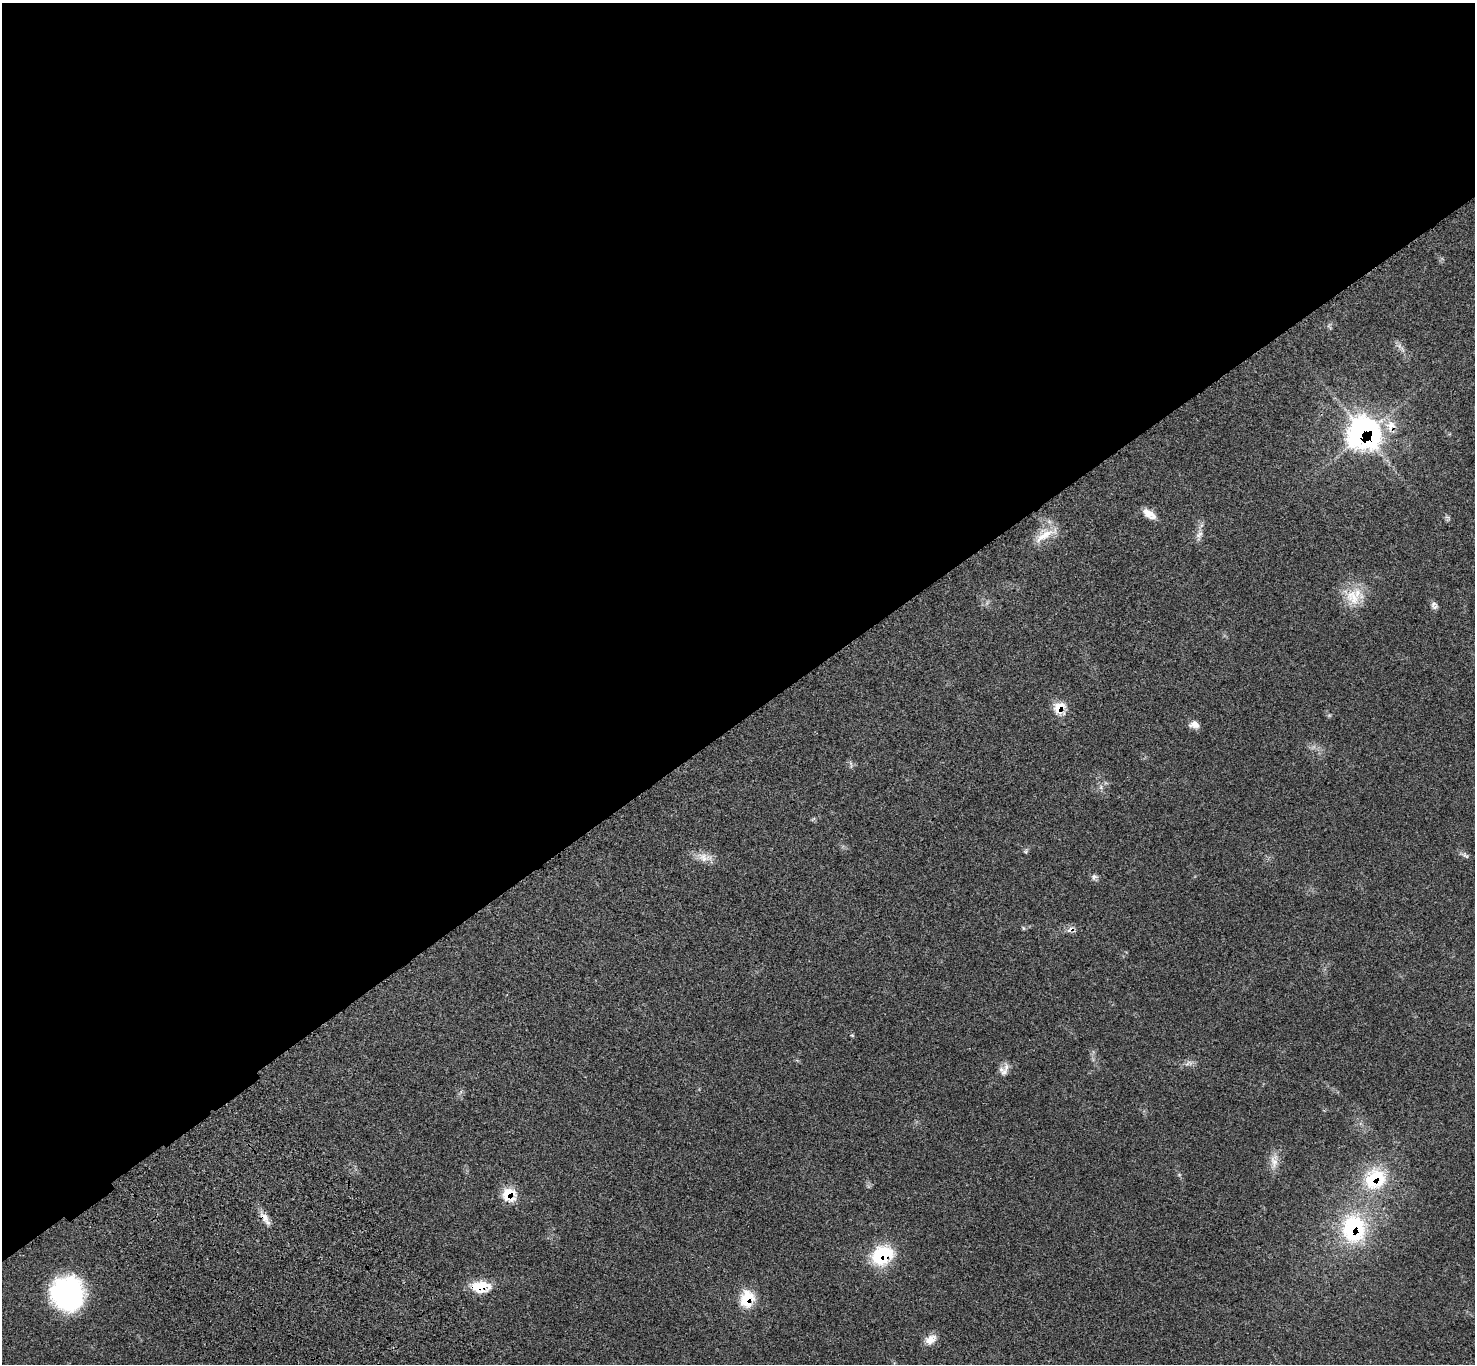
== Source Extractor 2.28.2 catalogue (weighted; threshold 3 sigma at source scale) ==
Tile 2 of 4 x 4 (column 2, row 1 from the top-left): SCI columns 1577-3049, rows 4327-5688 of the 6102 x 6074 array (HDU 1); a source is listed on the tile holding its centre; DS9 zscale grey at full resolution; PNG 1477 x 1366 px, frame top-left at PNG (2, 3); no overlay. Shown black and unused: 53% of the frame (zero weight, under 3 of 4 exposures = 6% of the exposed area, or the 3 px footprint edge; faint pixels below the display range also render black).
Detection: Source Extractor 2.28.2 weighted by HDU 2 'WHT'; one run over the whole footprint, this tile lists its part. Background 0.058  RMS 0.0056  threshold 0.025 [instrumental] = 3 sigma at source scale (4.5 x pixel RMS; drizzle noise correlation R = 1.50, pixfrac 1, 0.05/0.05 arcsec/px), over >= 5 px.
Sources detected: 34; all 34 listed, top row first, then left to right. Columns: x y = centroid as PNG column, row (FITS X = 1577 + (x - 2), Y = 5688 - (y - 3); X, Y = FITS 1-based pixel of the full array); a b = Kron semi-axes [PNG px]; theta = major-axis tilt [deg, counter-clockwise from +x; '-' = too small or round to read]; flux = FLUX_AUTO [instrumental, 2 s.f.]
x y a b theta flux
1399 346 11 6 -34 2.3
1391 426 18 13 -81 8.8
1363 433 20 20 - 180
1149 514 18 9 -35 5.6
1447 517 7 4 -17 0.99
1045 535 37 13 29 11
1199 535 16 8 70 3.4
1353 597 27 23 -9 15
1434 605 10 7 -55 2
1059 708 13 11 56 9.8
1329 715 6 4 -18 0.76
1194 725 12 8 -10 3.6
851 764 13 3 -79 1.1
1101 787 7 4 -90 1.3
1026 851 7 5 48 0.9
1465 855 14 5 -31 1.7
705 857 24 11 -9 6.2
1094 877 9 7 33 1.6
1023 928 6 4 -89 0.72
1070 929 12 6 46 2.4
852 1035 5 5 - 0.61
1188 1063 13 5 19 2.3
1004 1072 13 9 36 3.4
1274 1161 22 10 86 5.6
1179 1175 6 3 18 0.58
1375 1179 29 25 40 30
509 1194 14 13 - 14
264 1217 19 9 -55 4.8
1354 1228 35 28 -90 52
882 1255 26 22 25 28
480 1287 24 13 -3 14
67 1293 32 31 - 78
747 1298 20 16 77 15
931 1339 14 10 35 5.8
Overlapping masked pixels (flux is a lower limit): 11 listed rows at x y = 1391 426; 1363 433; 1059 708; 1070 929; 1375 1179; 509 1194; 264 1217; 1354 1228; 882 1255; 480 1287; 747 1298